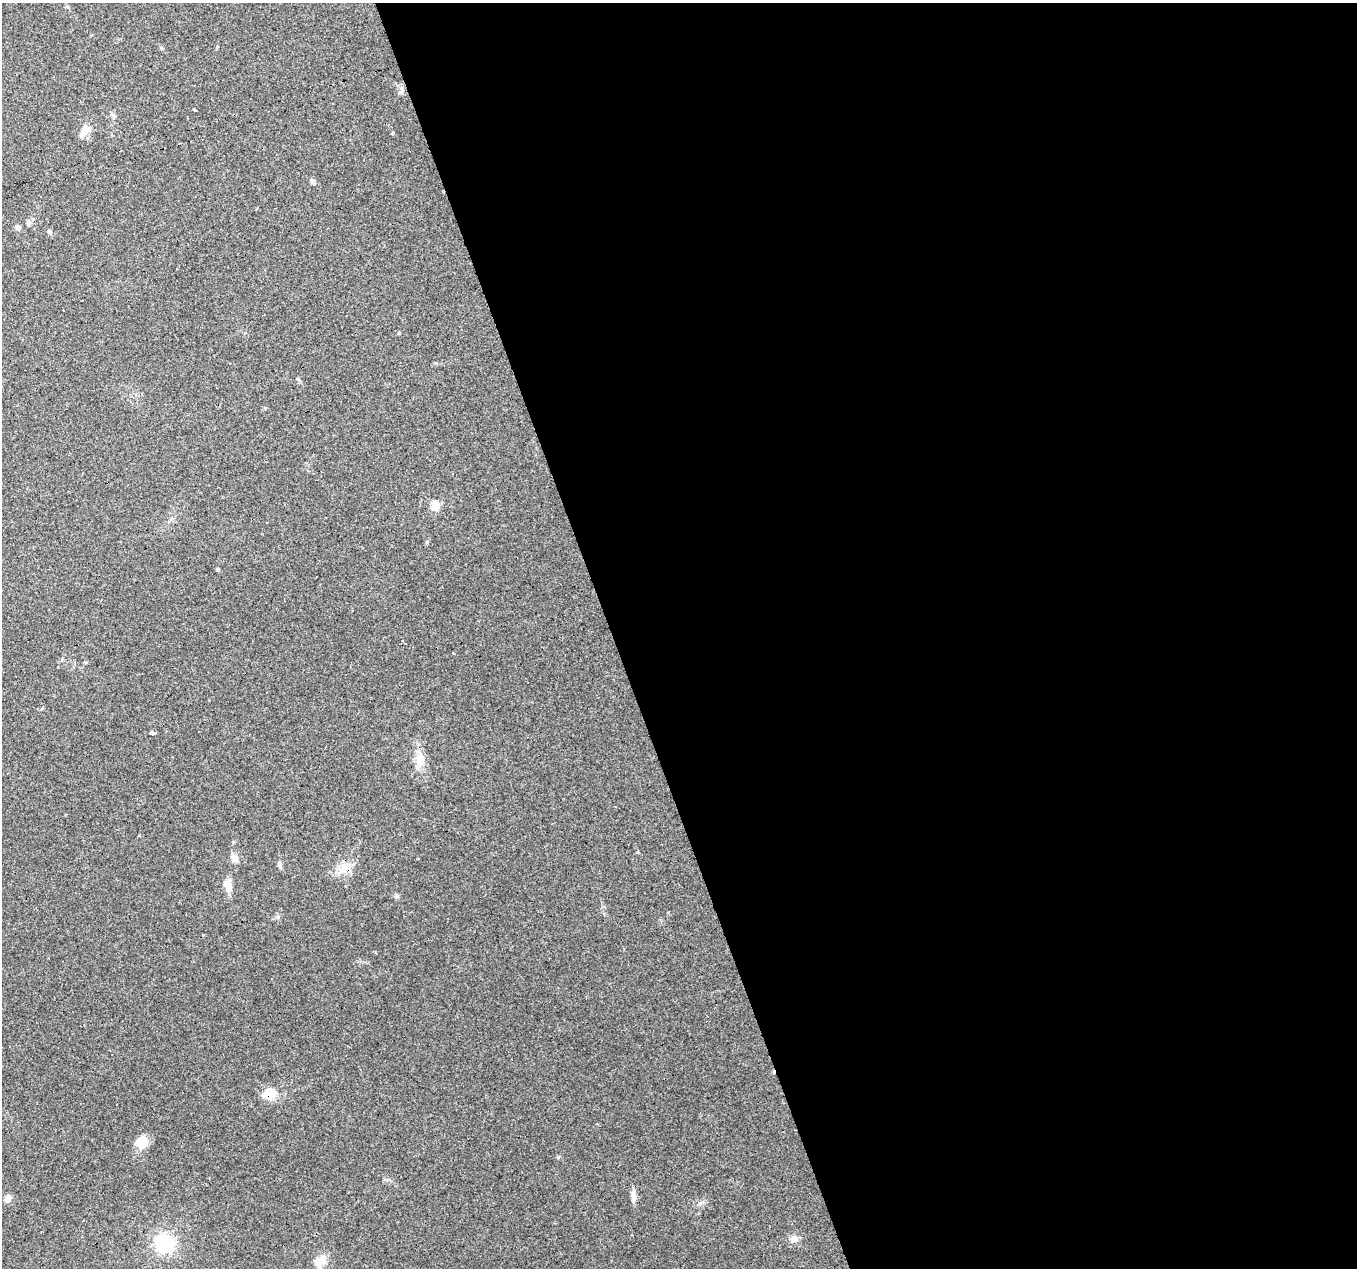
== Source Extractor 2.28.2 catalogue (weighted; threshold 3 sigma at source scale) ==
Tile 8 of 4 x 4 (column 4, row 2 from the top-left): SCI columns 4065-5419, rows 2653-3918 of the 5419 x 5248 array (HDU 1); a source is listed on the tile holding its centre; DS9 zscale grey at full resolution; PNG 1359 x 1270 px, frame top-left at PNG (2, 3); no overlay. Shown black and unused: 55% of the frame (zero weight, under 3 of 4 exposures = <1% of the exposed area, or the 3 px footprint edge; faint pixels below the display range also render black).
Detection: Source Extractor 2.28.2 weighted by HDU 2 'WHT'; one run over the whole footprint, this tile lists its part. Background 0.101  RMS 0.0064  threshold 0.0288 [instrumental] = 3 sigma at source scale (4.5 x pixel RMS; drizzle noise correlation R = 1.50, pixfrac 1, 0.0396/0.0396 arcsec/px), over >= 5 px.
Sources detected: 29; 7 cosmic-ray / hot-pixel residue — not listed; the other 22 listed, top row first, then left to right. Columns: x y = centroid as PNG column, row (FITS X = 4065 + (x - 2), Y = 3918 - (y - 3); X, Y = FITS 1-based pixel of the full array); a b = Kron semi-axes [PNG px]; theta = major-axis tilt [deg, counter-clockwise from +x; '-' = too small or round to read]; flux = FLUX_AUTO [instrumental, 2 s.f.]
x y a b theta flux
195 110 3 3 - 2.5
84 131 16 8 52 6.3
313 181 6 6 - 1.5
28 223 8 5 -85 1.3
18 227 7 6 - 1.7
399 333 4 4 - 0.55
435 505 6 5 - 22
218 569 4 4 - 0.95
152 733 4 3 - 26
420 759 18 12 -84 7.8
235 858 12 8 -85 3.4
280 864 8 5 -72 1.9
343 869 21 10 52 8.4
228 885 16 9 -72 6.4
396 896 6 5 - 1.2
270 1093 17 12 14 12
142 1142 14 13 - 9.3
633 1196 18 6 -89 3.7
8 1198 9 8 - 3
794 1239 10 8 0 3.8
164 1243 17 17 - 37
320 1261 18 11 53 7.1
Overlapping masked pixels (flux is a lower limit): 1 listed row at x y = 270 1093
Unlisted compact peaks at least as high as the median listed source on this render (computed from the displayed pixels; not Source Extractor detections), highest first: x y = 700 1203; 278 917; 558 1157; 392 133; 427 542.